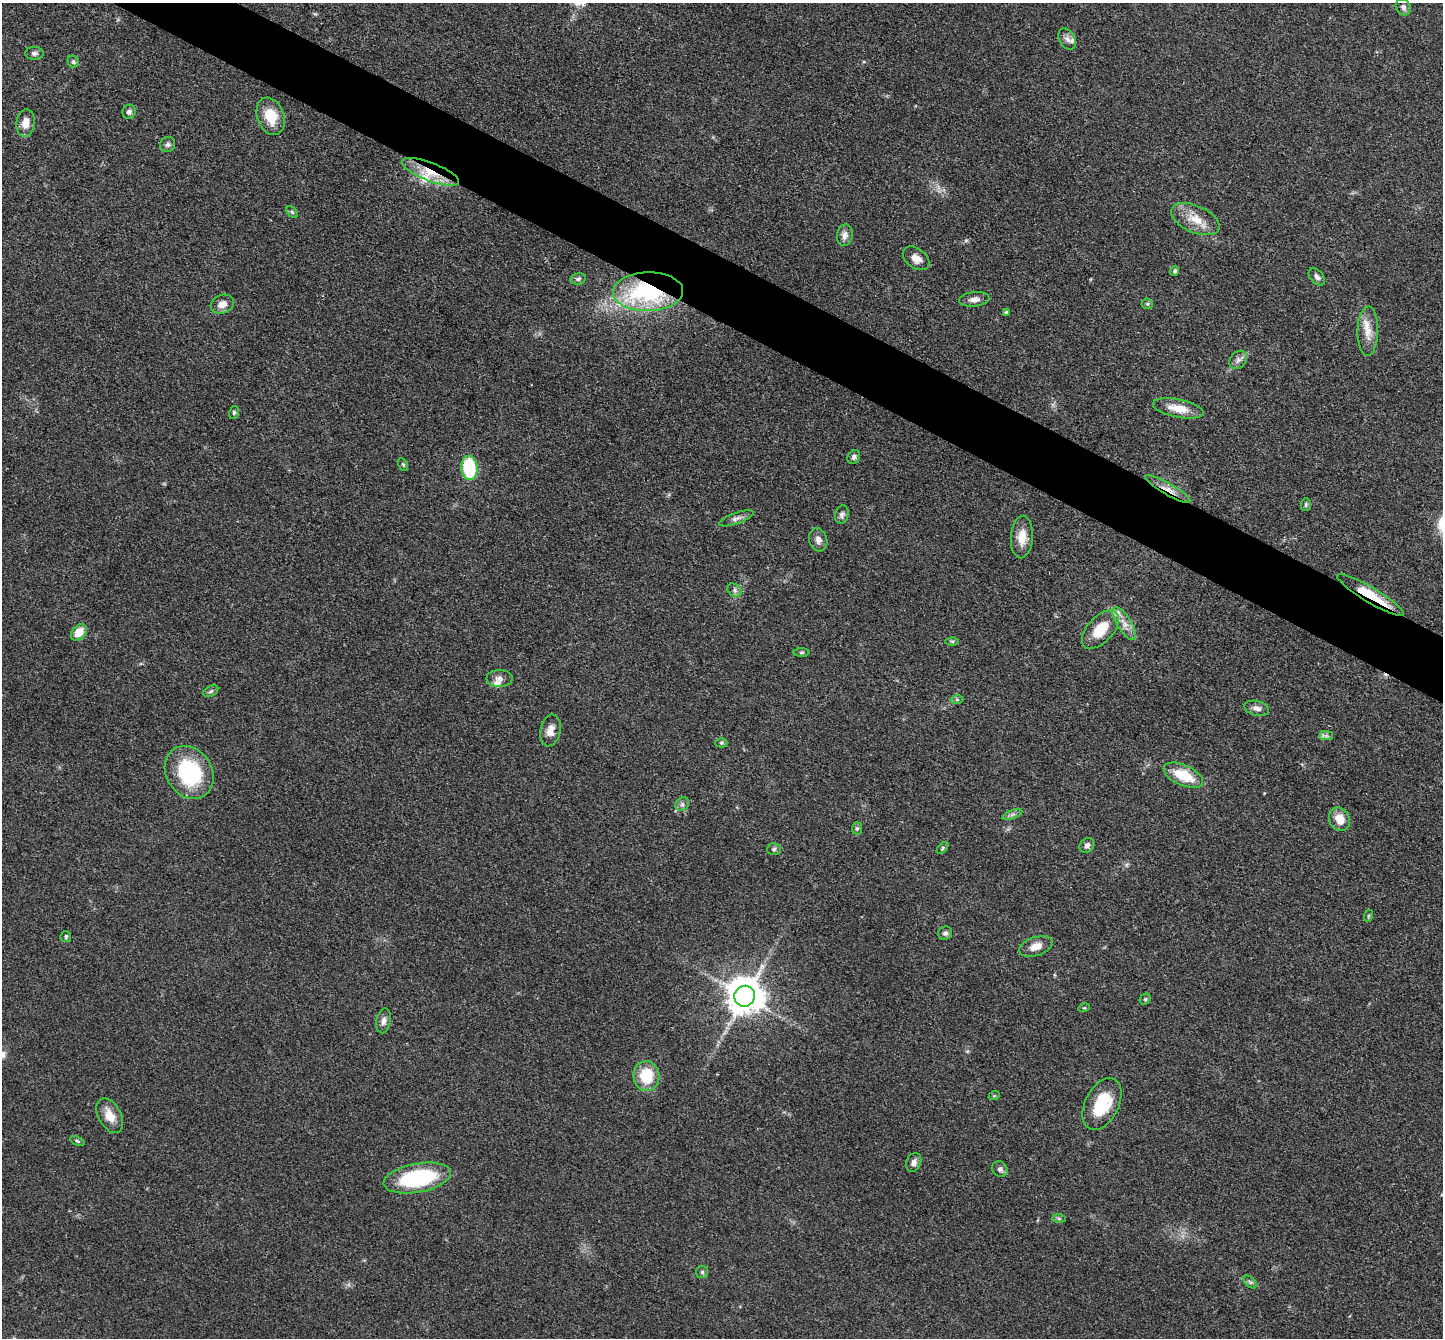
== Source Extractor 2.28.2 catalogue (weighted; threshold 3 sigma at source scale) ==
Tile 11 of 4 x 4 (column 3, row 3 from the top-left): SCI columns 2885-4325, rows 1483-2818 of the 5767 x 5775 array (HDU 1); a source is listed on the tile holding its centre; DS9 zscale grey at full resolution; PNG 1445 x 1340 px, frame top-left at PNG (2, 3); each listed source drawn as its Kron ellipse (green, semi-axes under 4 px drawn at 4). Shown black and unused: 4% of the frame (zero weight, under 3 of 4 exposures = <1% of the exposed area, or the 3 px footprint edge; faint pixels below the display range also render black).
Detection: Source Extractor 2.28.2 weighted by HDU 2 'WHT'; one run over the whole footprint, this tile lists its part. Background 0.0996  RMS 0.006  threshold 0.027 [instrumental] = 3 sigma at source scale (4.5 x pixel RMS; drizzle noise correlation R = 1.50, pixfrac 1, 0.05/0.05 arcsec/px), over >= 5 px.
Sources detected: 81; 1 cosmic-ray / hot-pixel residue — neither listed nor drawn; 4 inside a brighter listed object's ellipse — not listed separately; the other 76 listed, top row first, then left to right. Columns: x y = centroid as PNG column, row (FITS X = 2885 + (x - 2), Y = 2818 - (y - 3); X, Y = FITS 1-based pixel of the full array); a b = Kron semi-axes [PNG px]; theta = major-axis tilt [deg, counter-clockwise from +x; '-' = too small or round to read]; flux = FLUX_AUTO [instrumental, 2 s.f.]
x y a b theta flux
1403 7 9 7 -59 2.1
1067 39 11 7 -62 3.1
34 53 9 6 -1 2
73 62 6 5 - 1.4
129 112 7 6 - 2.1
271 116 19 13 -70 16
26 123 14 9 83 6.8
168 145 8 7 - 1.8
430 172 30 9 -21 14
292 212 7 4 -45 0.97
1195 219 26 13 -23 12
845 235 11 7 80 3.6
916 258 15 10 -37 5.3
1175 271 5 4 - 1.4
1317 277 10 6 -48 2
578 279 8 5 10 1.5
648 292 35 19 1 82
974 299 15 7 6 3.8
222 304 12 9 20 4.6
1147 304 6 5 - 1.2
1006 312 4 4 - 1.1
1368 331 25 10 89 8.7
1238 360 10 8 49 2.6
1178 408 26 9 -11 11
234 412 7 5 76 1.1
854 457 7 6 - 1.8
403 465 7 4 -62 0.88
469 468 12 8 -84 42
1168 489 26 6 -30 5.8
1306 505 6 5 - 0.99
842 515 9 6 73 1.9
736 518 18 5 19 2.7
1022 537 21 11 86 9.2
818 540 12 9 -73 3.4
734 590 7 6 - 1.8
1371 595 39 7 -31 21
1124 623 19 7 -57 5.8
1100 630 23 13 48 17
79 632 9 6 48 9.5
952 641 6 4 -1 0.95
801 652 8 4 1 0.86
499 678 13 8 1 3.3
211 691 8 5 30 1.3
957 700 6 4 -1 0.98
1257 708 12 7 -13 3.1
550 730 16 10 77 5.3
1326 736 7 4 0 1.3
721 743 6 4 -1 0.94
189 772 28 23 -57 54
1183 775 21 10 -24 19
682 804 7 6 - 1.7
1012 814 10 3 21 1.6
1339 819 12 10 -61 8.7
857 828 6 5 - 1.1
1087 845 8 6 47 2.2
942 848 7 4 47 0.89
774 849 7 6 - 1.3
1368 916 6 4 71 0.72
945 933 7 6 - 1.7
66 936 5 5 - 1.1
1036 946 17 9 19 5.9
745 996 10 10 - 1500
1145 999 6 5 - 0.91
1084 1008 5 3 - 0.63
384 1021 12 7 80 2.9
646 1076 15 13 -85 21
994 1096 6 3 19 0.69
1102 1104 28 17 64 26
110 1116 19 11 -62 8.3
77 1141 8 4 -25 0.93
914 1162 10 7 66 3
1000 1169 8 7 - 2.1
417 1178 34 14 10 61
1059 1218 6 4 -1 1
702 1272 6 6 - 1.2
1250 1282 8 4 -45 1.3
Overlapping masked pixels (flux is a lower limit): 4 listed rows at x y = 430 172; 648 292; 1168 489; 1371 595